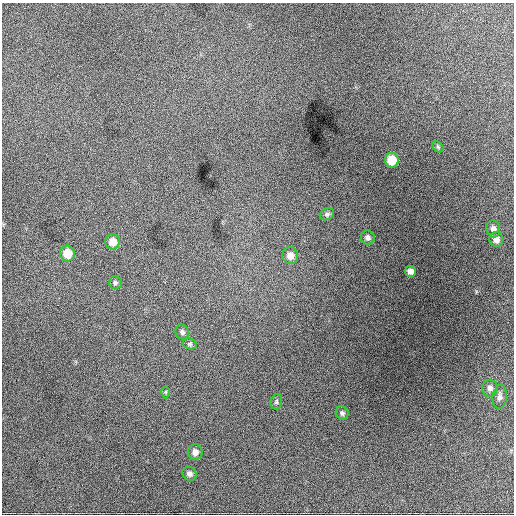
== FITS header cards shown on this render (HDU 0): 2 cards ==
NAXIS1  =                  512 / Axis length
NAXIS2  =                  512 / Axis length

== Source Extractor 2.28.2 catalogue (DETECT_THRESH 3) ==
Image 512 x 512 px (HDU 0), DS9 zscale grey, 1 PNG px = 1 image px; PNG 516 x 516 px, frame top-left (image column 1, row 512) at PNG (2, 3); each listed source drawn as its Kron ellipse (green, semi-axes under 4 px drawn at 4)
Background 1900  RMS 39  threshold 116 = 3 sigma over >= 5 px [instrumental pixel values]
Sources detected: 20; all 20 listed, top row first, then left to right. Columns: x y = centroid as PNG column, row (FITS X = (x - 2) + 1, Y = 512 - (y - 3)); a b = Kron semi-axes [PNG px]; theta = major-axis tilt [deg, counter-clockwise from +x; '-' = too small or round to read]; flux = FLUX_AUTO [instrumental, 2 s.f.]
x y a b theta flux
438 147 6 4 -45 3600
392 160 7 7 - 50000
327 214 7 5 26 6000
493 229 8 7 - 11000
368 237 7 7 - 8700
496 239 7 7 - 14000
113 242 7 7 - 22000
67 253 8 7 - 38000
290 256 8 8 - 17000
410 271 6 5 - 11000
115 283 6 6 - 6000
182 332 7 6 - 6800
190 344 7 5 -14 4800
490 388 8 7 - 11000
166 392 6 4 90 3400
500 397 12 7 83 11000
276 402 8 5 76 5400
342 413 7 6 - 6700
195 452 7 7 - 14000
189 474 7 6 - 9900